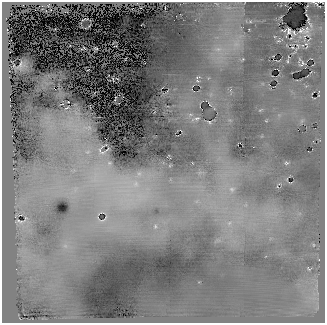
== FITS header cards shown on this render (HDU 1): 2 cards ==
NAXIS1  =                  323
NAXIS2  =                  321

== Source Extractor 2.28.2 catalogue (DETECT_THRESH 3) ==
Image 323 x 321 px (HDU 1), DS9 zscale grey, 1 PNG px = 1 image px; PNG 327 x 325 px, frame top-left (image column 1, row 321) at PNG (2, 2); no overlay
Background 262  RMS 11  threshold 34.5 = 3 sigma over >= 5 px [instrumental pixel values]
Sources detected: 27; all 27 listed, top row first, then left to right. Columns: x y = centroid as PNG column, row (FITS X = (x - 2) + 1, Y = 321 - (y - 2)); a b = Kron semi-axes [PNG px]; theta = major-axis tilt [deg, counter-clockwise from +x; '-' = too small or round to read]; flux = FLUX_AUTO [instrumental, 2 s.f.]
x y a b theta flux
315 3 6 2 -34 870
308 19 5 2 - 600
301 30 6 4 11 1600
289 31 6 4 -76 1300
294 33 4 2 - 680
306 44 4 3 - 510
298 45 8 2 -68 770
96 48 4 2 - 660
218 49 6 5 - 2100
287 61 4 3 - 520
302 63 5 3 - 940
20 64 6 2 78 930
198 77 8 2 10 690
198 81 5 3 - 680
67 108 5 2 - 720
197 118 8 4 13 1700
209 122 5 3 - 640
89 127 9 6 -22 3500
107 149 5 2 - 670
100 150 10 4 -68 2600
286 163 6 5 - 1200
232 189 9 9 - 4900
19 221 9 3 -17 1200
229 223 8 6 46 3400
155 226 6 4 -72 1000
313 245 5 3 - 780
308 269 7 4 -45 990
At the frame edge (FLAGS 8, measured only in part): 1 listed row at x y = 315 3